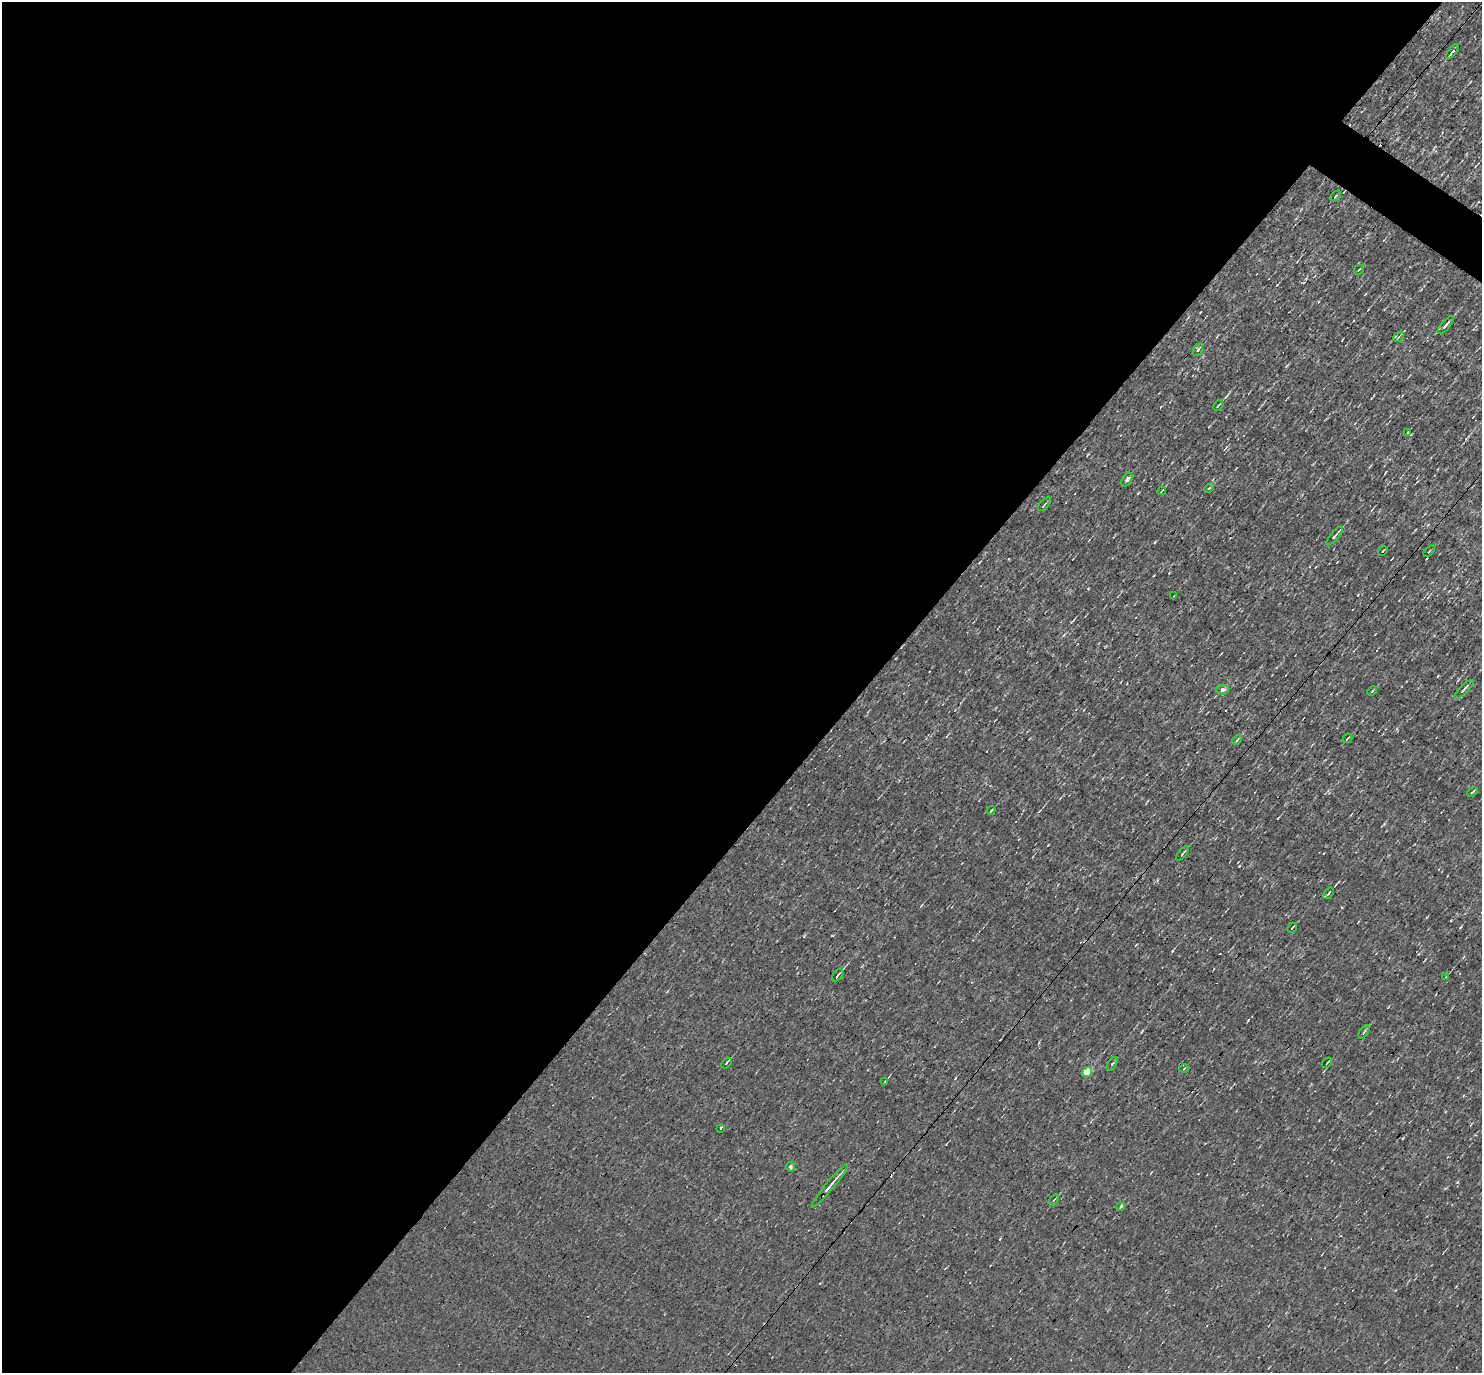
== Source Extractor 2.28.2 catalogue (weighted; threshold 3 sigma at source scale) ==
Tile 5 of 4 x 4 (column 1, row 2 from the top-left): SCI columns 1-1480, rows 2891-4261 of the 5920 x 5922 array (HDU 1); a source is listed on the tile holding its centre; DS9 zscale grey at full resolution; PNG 1484 x 1375 px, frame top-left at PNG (2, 2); each listed source drawn as its Kron ellipse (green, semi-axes under 4 px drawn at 4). Shown black and unused: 59% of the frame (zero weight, under 3 of 4 exposures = <1% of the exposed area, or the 3 px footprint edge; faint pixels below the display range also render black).
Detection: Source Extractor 2.28.2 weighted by HDU 2 'WHT'; one run over the whole footprint, this tile lists its part. Background 0.00285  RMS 0.048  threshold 0.216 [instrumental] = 3 sigma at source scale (4.5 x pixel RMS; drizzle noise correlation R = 1.50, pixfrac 1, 0.05/0.05 arcsec/px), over >= 5 px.
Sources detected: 40; all 40 listed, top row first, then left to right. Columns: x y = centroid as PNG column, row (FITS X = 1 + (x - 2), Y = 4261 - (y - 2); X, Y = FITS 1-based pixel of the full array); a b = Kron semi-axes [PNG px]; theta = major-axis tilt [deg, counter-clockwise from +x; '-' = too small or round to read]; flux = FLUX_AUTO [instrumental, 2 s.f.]
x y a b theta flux
1452 51 8 3 53 16
1336 196 6 2 46 4
1359 270 5 2 - 5
1446 325 11 3 48 12
1399 337 6 3 47 6.6
1198 350 7 4 61 8.4
1218 405 6 3 52 6.2
1408 432 4 3 - 6.5
1127 480 8 4 57 14
1209 488 5 3 - 5.7
1162 491 4 2 - 4.1
1044 504 8 2 49 5.5
1334 536 11 3 50 15
1383 551 5 2 - 3.3
1429 551 7 2 46 4
1174 596 3 2 - 2.8
1464 689 12 3 45 13
1222 690 6 5 - 18
1372 691 5 3 - 4.7
1347 738 5 2 - 4.3
1237 740 5 3 - 5.5
1472 792 5 2 - 4.5
991 811 5 2 - 5
1183 853 9 2 51 8
1329 893 6 2 52 5.9
1292 928 5 2 - 4.6
838 975 7 3 52 8.6
1446 976 3 2 - 3
1364 1032 7 3 56 6.1
726 1063 6 3 45 7.1
1327 1063 6 2 46 3.5
1112 1064 8 3 58 6.3
1184 1068 4 3 - 3.9
1087 1072 5 4 - 160
885 1081 4 2 - 4.1
721 1128 3 3 - 24
791 1167 4 4 - 11
830 1186 28 3 50 35
1054 1200 6 3 53 5.2
1121 1206 4 3 - 19
Unlisted compact peaks at least as high as the median listed source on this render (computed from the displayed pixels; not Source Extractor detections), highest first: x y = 1239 866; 1248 1020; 1358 595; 1460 927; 1457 1182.